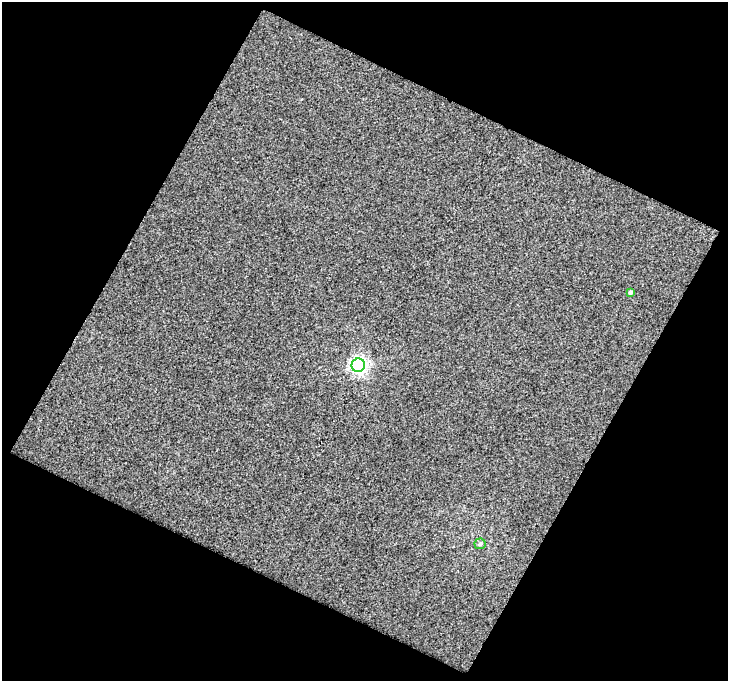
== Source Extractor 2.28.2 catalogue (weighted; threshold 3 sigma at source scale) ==
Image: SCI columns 3026-3751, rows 3491-4169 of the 5743 x 5843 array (HDU 1 of 3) = the unmasked area's bounding box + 8 px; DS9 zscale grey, full resolution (1 PNG px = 1 image px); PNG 730 x 683 px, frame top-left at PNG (2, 2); each listed source drawn as its Kron ellipse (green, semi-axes under 4 px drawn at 4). Shown black and unused: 47% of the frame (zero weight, under 2 of 3 exposures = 2% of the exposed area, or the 3 px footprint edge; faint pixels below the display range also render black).
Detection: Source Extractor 2.28.2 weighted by HDU 2 'WHT'. Background 0.0244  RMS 0.08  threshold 0.361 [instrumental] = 3 sigma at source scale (4.5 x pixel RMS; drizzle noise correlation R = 1.50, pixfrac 1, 0.0396/0.0396 arcsec/px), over >= 5 px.
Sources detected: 3; all 3 listed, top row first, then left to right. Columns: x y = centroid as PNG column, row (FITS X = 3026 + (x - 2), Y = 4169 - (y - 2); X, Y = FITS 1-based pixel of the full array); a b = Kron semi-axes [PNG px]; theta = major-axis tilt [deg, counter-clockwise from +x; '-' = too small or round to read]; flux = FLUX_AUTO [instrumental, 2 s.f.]
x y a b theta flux
630 292 4 4 - 19
358 365 7 6 - 2600
480 544 5 5 - 13